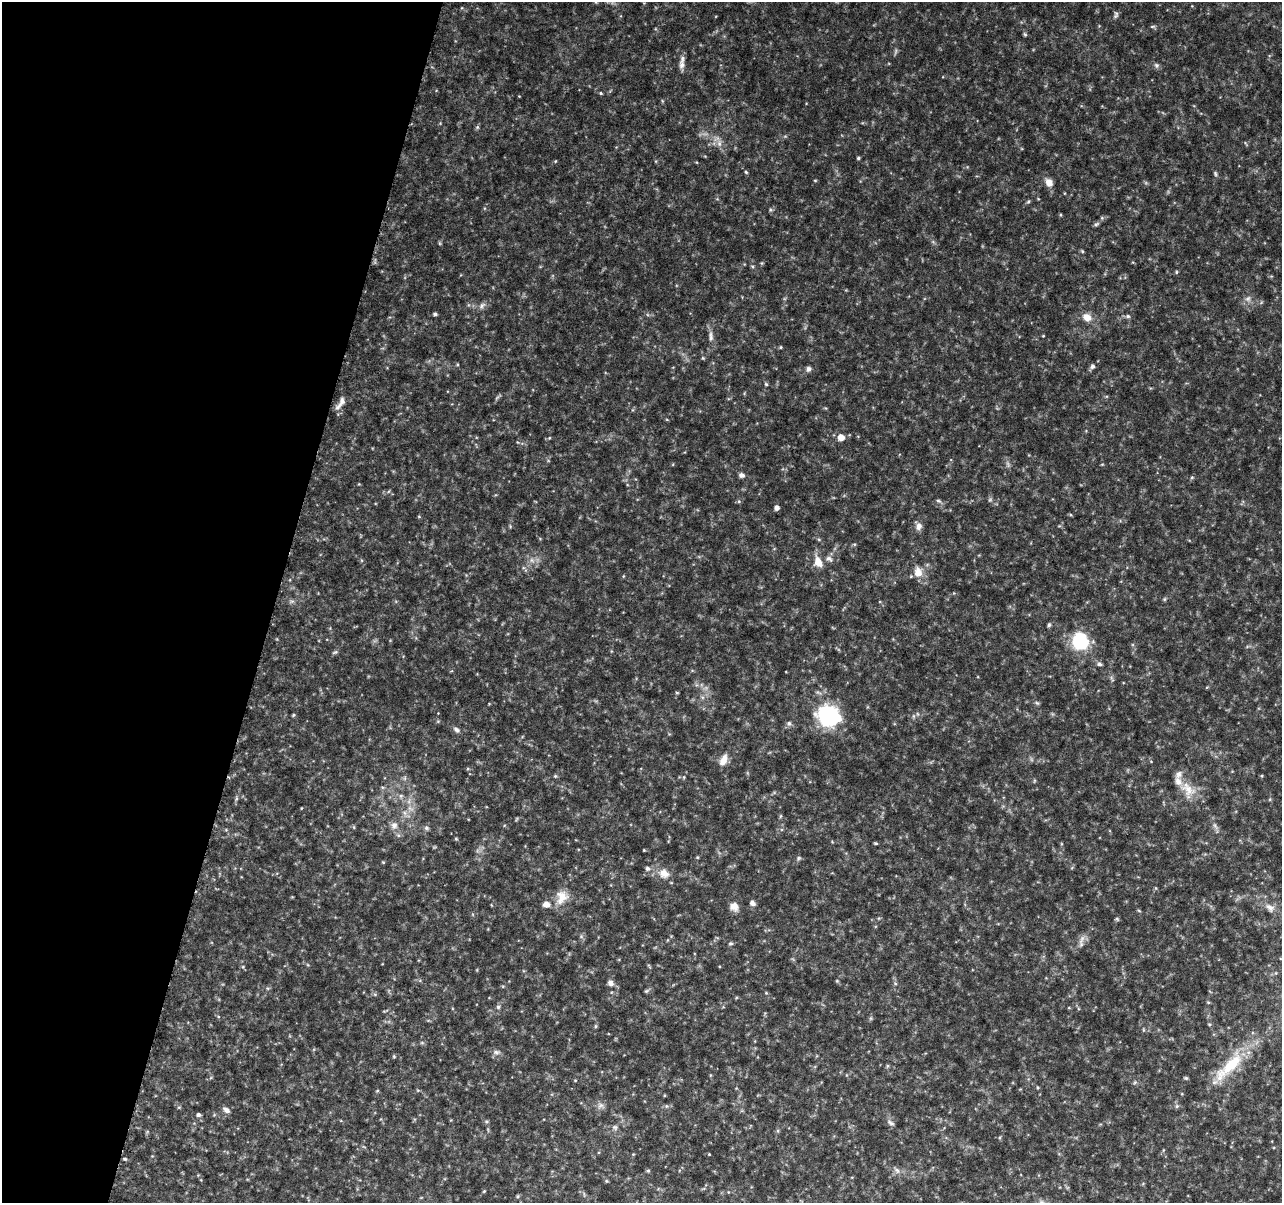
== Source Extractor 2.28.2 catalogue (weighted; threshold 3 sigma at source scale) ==
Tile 9 of 4 x 4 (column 1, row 3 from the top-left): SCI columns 3-1282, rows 1430-2630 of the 5138 x 5324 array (HDU 1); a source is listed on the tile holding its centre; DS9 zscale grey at full resolution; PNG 1284 x 1205 px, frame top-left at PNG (2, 2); no overlay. Shown black and unused: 21% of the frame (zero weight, under 4 of 8 exposures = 1% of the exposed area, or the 3 px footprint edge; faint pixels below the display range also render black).
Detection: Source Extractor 2.28.2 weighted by HDU 2 'WHT'; one run over the whole footprint, this tile lists its part. Background 0.0619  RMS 0.0032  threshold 0.0132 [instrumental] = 3 sigma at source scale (4.09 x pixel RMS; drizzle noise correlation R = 1.36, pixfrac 0.8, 0.0396/0.0396 arcsec/px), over >= 5 px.
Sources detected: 173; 7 too faint to see at this stretch — not listed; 3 inside a brighter listed object's ellipse — not listed separately; the other 163 listed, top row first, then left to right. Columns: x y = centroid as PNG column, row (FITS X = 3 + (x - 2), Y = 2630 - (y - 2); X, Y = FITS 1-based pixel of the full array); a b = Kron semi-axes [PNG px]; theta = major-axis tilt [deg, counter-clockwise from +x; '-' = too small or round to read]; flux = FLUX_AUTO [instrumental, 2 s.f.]
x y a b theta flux
462 8 5 3 - 0.29
1116 15 10 6 76 0.81
1152 26 8 4 1 0.46
1025 34 6 4 -66 0.48
682 65 14 7 -85 1.8
1156 65 8 7 - 0.8
601 93 4 3 - 0.39
477 127 6 5 - 0.5
785 136 5 5 - 0.38
719 143 14 6 -81 1.9
1246 144 8 2 -60 0.27
858 158 4 3 - 0.43
555 161 4 4 - 0.28
746 172 5 4 - 0.4
1215 174 8 4 -73 0.55
815 180 5 3 - 0.29
1049 182 11 8 -57 2.4
1028 202 7 4 52 0.45
770 210 6 5 - 0.49
1102 218 6 5 - 0.53
1096 224 8 5 19 0.61
440 243 6 4 -89 0.39
1082 251 5 4 - 0.42
762 263 5 5 - 0.34
752 266 5 4 - 0.4
1176 272 6 3 89 0.32
1248 299 9 8 - 1.5
482 306 11 7 53 1.3
435 314 4 4 - 0.65
1128 316 6 5 - 0.74
1087 317 11 9 -29 3.3
711 336 17 7 -86 1.8
1043 336 3 3 - 0.26
781 347 4 4 - 0.36
703 358 5 4 - 0.34
1092 366 6 5 - 0.94
809 369 8 6 43 0.95
766 384 5 5 - 0.42
340 403 19 7 57 2
667 420 5 3 - 0.28
841 437 6 6 - 2.9
549 438 5 3 - 0.26
517 442 5 3 - 0.29
1102 464 5 3 - 0.26
742 475 6 5 - 1.3
1192 477 5 5 - 0.41
359 484 4 3 - 0.25
739 501 6 5 - 0.46
938 501 8 5 -37 0.67
777 507 5 5 - 1.2
419 517 5 3 - 0.27
510 526 5 4 - 0.34
918 526 11 8 -69 1.7
819 539 6 4 -2 0.37
854 544 5 5 - 0.39
774 549 5 3 - 0.25
829 559 12 8 -24 1.5
361 560 5 3 - 0.34
532 560 7 4 -89 0.77
818 562 17 10 -69 3.8
918 572 15 11 -82 3.7
623 576 5 3 - 0.25
1164 599 5 5 - 0.4
291 601 9 4 9 0.67
1049 625 5 4 - 0.6
1080 642 11 10 - 29
335 652 8 4 15 0.57
1099 664 6 5 - 0.84
1112 679 10 3 -61 0.55
677 692 5 3 - 0.3
702 697 6 4 -18 0.53
1037 703 7 4 -44 0.5
293 715 5 4 - 0.35
829 716 13 11 -23 61
913 716 6 4 -90 0.51
438 721 5 4 - 0.36
789 723 7 7 - 0.88
456 730 9 6 -37 1.1
723 760 15 8 65 2.8
555 776 6 5 - 0.43
1262 776 5 4 - 0.29
684 777 6 3 72 0.33
405 778 7 4 89 0.58
1034 781 6 3 71 0.33
382 787 6 4 -18 0.41
1188 790 30 17 -51 6.7
401 796 8 6 78 0.92
236 799 8 4 64 0.63
1270 799 6 3 72 0.34
301 808 4 3 - 0.21
410 808 10 5 -56 1.5
405 813 9 6 -60 1.4
780 816 6 4 87 0.41
394 825 11 10 - 2.1
1215 826 13 5 -59 1.2
354 827 6 4 -89 0.36
426 828 7 7 - 0.82
226 830 6 3 -19 0.36
456 839 5 3 - 0.32
876 843 4 3 - 0.36
644 850 3 2 - 0.24
697 857 4 4 - 0.31
798 858 8 5 42 0.58
383 862 4 4 - 0.3
647 868 6 6 - 0.9
664 873 16 13 -29 3.7
1156 888 6 4 -89 0.35
562 897 21 16 58 5.2
752 903 6 5 - 1.3
734 907 11 10 - 2.4
1270 908 14 10 -39 2.4
1139 911 5 3 - 0.34
1117 919 6 4 -26 0.41
581 936 6 6 - 0.63
671 936 4 4 - 0.26
1082 939 15 6 64 1.9
730 943 6 5 - 0.54
308 965 5 4 - 0.32
649 966 7 3 -53 0.35
243 967 6 5 - 0.42
837 981 5 3 - 0.3
610 983 9 7 -51 1.4
895 983 6 3 -20 0.39
646 991 7 4 27 0.51
766 993 4 3 - 0.27
375 994 6 5 - 0.46
1208 1002 5 4 - 0.35
498 1007 7 6 - 0.77
218 1017 5 4 - 0.37
871 1018 6 4 47 0.46
1209 1024 5 4 - 0.37
595 1026 6 4 89 0.43
1143 1030 7 3 -90 0.34
422 1043 6 4 -18 0.41
496 1052 10 7 -2 1.2
394 1056 5 4 - 0.36
1231 1065 45 17 50 16
887 1066 6 4 72 0.38
710 1075 5 3 - 0.3
1186 1078 5 4 - 0.42
575 1080 5 3 - 0.27
1135 1082 6 4 46 0.48
601 1106 11 9 6 1.4
666 1106 5 5 - 0.51
1177 1106 6 5 - 0.59
179 1107 5 4 - 0.38
226 1110 9 6 -35 1.4
198 1115 5 4 - 0.72
486 1121 6 5 - 0.51
891 1123 13 6 -40 1.1
615 1127 8 7 - 0.89
778 1131 6 4 -72 0.39
147 1132 6 3 19 0.32
1000 1138 5 4 - 0.34
1163 1150 5 3 - 0.3
633 1154 4 4 - 0.24
709 1154 3 3 - 0.25
125 1159 5 4 - 0.38
897 1170 11 6 -52 1.3
648 1171 5 5 - 0.42
606 1181 5 4 - 0.36
484 1191 5 3 - 0.32
584 1194 9 3 -80 0.4